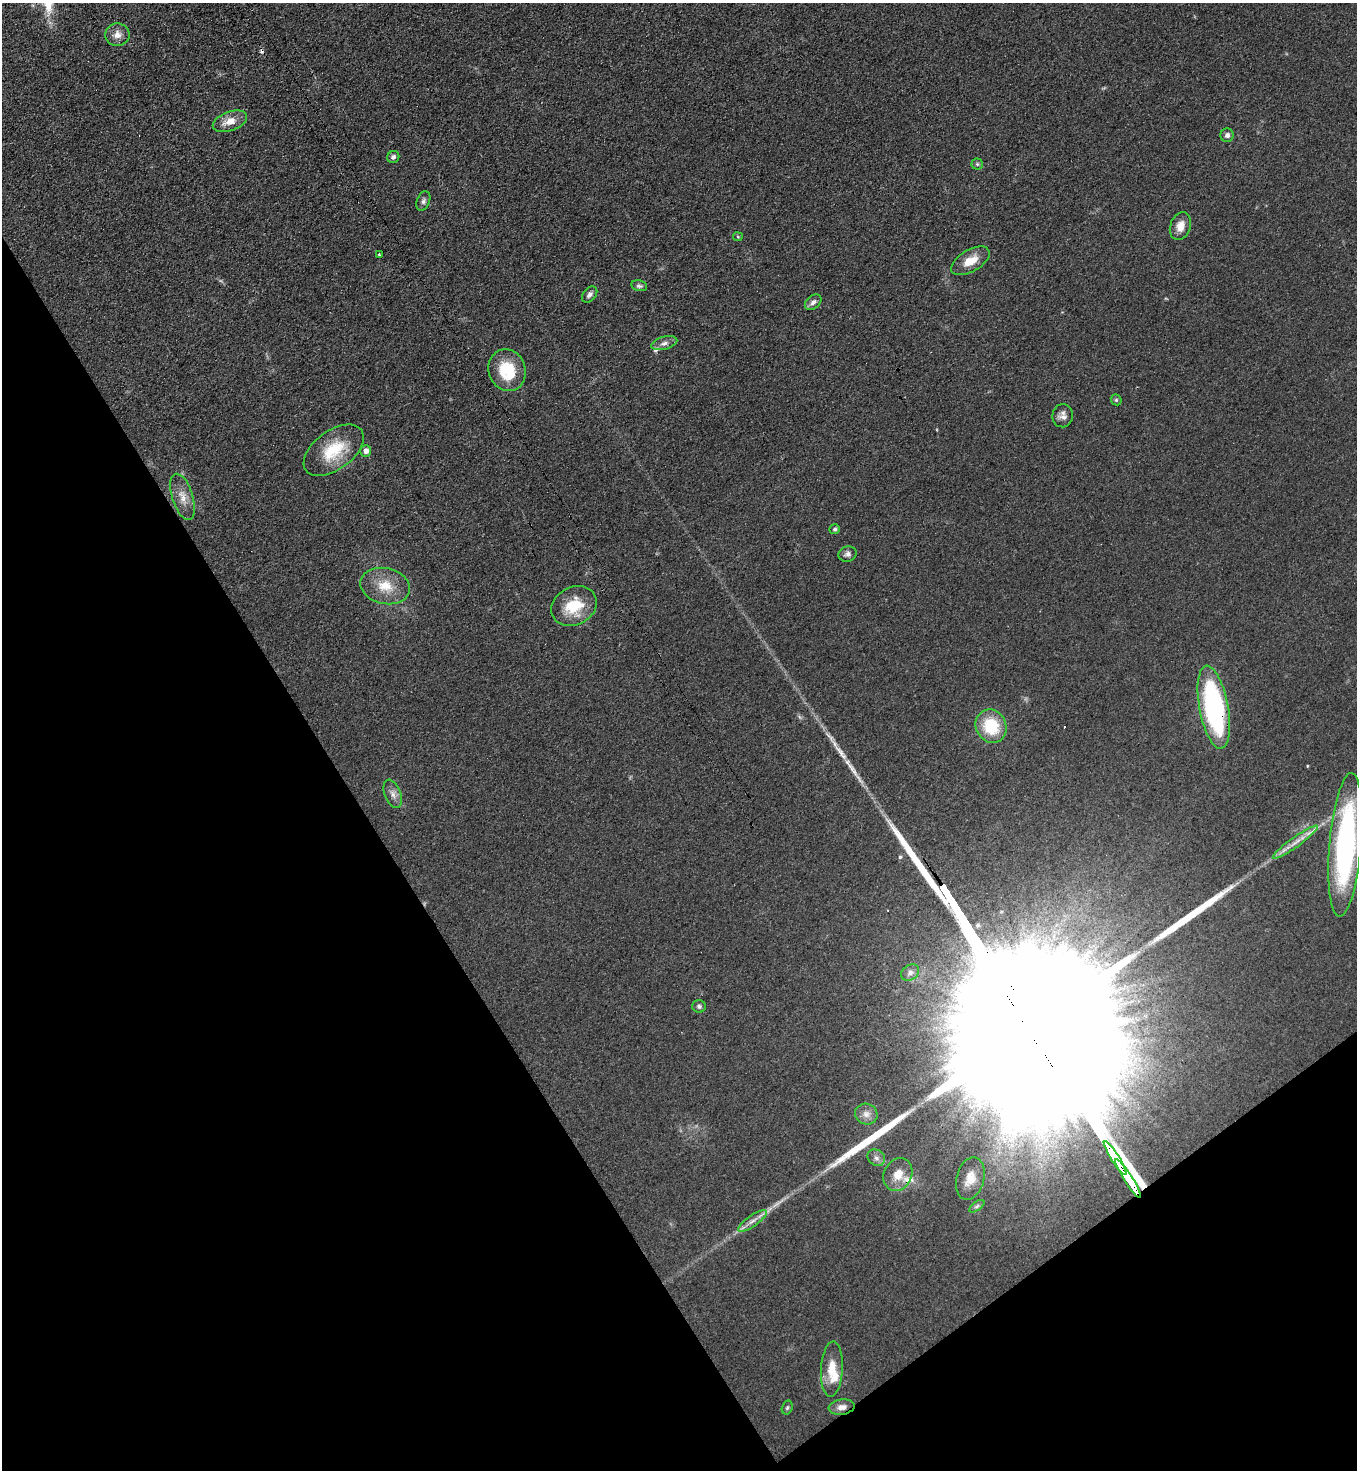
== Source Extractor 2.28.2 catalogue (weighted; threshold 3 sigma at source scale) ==
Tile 14 of 4 x 4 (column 2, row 4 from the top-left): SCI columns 1670-3024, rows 25-1492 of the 5908 x 5918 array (HDU 1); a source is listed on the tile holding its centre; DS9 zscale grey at full resolution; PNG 1359 x 1472 px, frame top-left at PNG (2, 3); each listed source drawn as its Kron ellipse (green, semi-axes under 4 px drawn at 4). Shown black and unused: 31% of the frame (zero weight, under 3 of 4 exposures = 3% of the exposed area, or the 3 px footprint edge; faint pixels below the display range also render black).
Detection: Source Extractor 2.28.2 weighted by HDU 2 'WHT'; one run over the whole footprint, this tile lists its part. Background 0.0764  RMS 0.0072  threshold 0.0324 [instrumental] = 3 sigma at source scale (4.5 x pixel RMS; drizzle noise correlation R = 1.50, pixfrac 1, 0.05/0.05 arcsec/px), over >= 5 px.
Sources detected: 51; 3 cosmic-ray / hot-pixel residue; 3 long thin detections or spike segments (spike, bleed or trail) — neither listed nor drawn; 3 inside a brighter listed object's ellipse — not listed separately; the other 42 listed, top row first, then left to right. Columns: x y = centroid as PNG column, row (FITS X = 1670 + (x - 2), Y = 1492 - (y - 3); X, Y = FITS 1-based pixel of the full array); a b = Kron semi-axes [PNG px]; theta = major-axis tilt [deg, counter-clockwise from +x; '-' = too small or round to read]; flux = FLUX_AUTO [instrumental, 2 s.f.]
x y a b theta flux
117 35 12 11 - 5.7
230 121 18 9 20 9.4
1227 135 6 6 - 2.8
393 157 6 6 - 2.4
977 164 5 5 - 1.3
423 201 10 6 69 2.2
1180 226 14 10 71 7.4
738 237 5 4 - 0.83
379 254 3 3 - 1.7
970 261 21 11 30 11
639 286 8 5 -13 1.7
590 295 9 6 48 2.8
813 302 9 6 40 2.8
664 343 13 6 15 3.7
507 370 21 18 -72 28
1116 400 6 5 - 1.1
1063 416 11 10 - 4.4
334 450 34 19 36 30
366 451 6 5 - 4
183 497 24 10 -72 9.6
835 529 5 5 - 1.4
848 554 9 7 21 2.6
385 586 25 18 -13 18
574 606 24 19 28 25
1214 707 42 14 -80 130
991 726 17 15 -61 32
393 794 15 8 -69 4.5
1295 842 27 5 35 7.9
1345 845 72 16 85 180
910 973 9 7 32 3.2
699 1006 6 6 - 1.8
866 1114 11 10 - 4.8
876 1158 9 7 -35 3.1
1115 1158 20 3 -57 4700
898 1175 17 14 64 11
1128 1178 23 3 -57 5500
970 1179 21 14 75 12
977 1206 9 4 36 1.5
752 1221 17 5 35 4.9
832 1369 28 11 87 16
842 1407 13 7 7 5.1
787 1408 7 5 73 1.4
Overlapping masked pixels (flux is a lower limit): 4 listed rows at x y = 1214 707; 1115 1158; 1128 1178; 842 1407